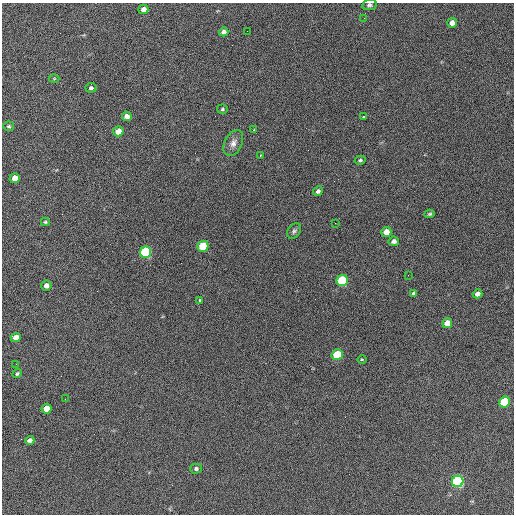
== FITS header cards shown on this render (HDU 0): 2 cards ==
NAXIS1  =                  512 / Axis length
NAXIS2  =                  512 / Axis length

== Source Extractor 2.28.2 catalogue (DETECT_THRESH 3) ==
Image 512 x 512 px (HDU 0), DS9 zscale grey, 1 PNG px = 1 image px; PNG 516 x 516 px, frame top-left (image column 1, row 512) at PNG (2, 3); each listed source drawn as its Kron ellipse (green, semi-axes under 4 px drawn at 4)
Background 656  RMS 27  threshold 81.8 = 3 sigma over >= 5 px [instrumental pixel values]
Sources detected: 45; all 45 listed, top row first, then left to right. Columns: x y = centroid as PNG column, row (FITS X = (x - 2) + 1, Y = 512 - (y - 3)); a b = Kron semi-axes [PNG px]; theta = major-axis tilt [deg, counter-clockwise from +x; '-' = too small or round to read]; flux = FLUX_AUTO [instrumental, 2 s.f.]
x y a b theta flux
369 5 7 5 9 3800
143 9 5 4 - 9700
364 18 3 2 - 1400
452 23 5 5 - 11000
247 31 2 2 - 1600
224 32 5 4 - 6800
54 79 5 3 - 1700
91 88 5 5 - 4000
222 109 5 4 - 2700
127 116 5 4 - 7500
364 117 3 2 - 3100
9 126 5 5 - 2700
254 130 3 2 - 1600
118 131 5 4 - 20000
233 143 14 8 64 11000
260 155 3 2 - 2400
360 160 5 4 - 2900
15 178 5 5 - 18000
318 191 5 4 - 4700
430 214 5 4 - 2800
45 222 4 3 - 2200
335 223 2 2 - 1300
294 231 8 6 53 4500
386 232 5 5 - 19000
394 241 5 4 - 6700
203 246 5 5 - 79000
146 252 6 5 - 230000
408 275 2 2 - 970
342 281 6 5 - 180000
46 285 5 5 - 8700
414 293 4 4 - 4600
477 294 5 4 - 9000
199 300 3 3 - 5700
447 323 5 5 - 18000
16 337 5 4 - 14000
337 355 5 5 - 77000
362 359 4 3 - 1600
16 364 2 2 - 960
17 374 5 4 - 3100
65 399 2 2 - 1200
504 402 5 5 - 120000
47 409 5 5 - 25000
30 440 5 4 - 6500
196 469 5 5 - 3900
458 481 6 5 - 380000
At the frame edge (FLAGS 8, measured only in part): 1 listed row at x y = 369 5